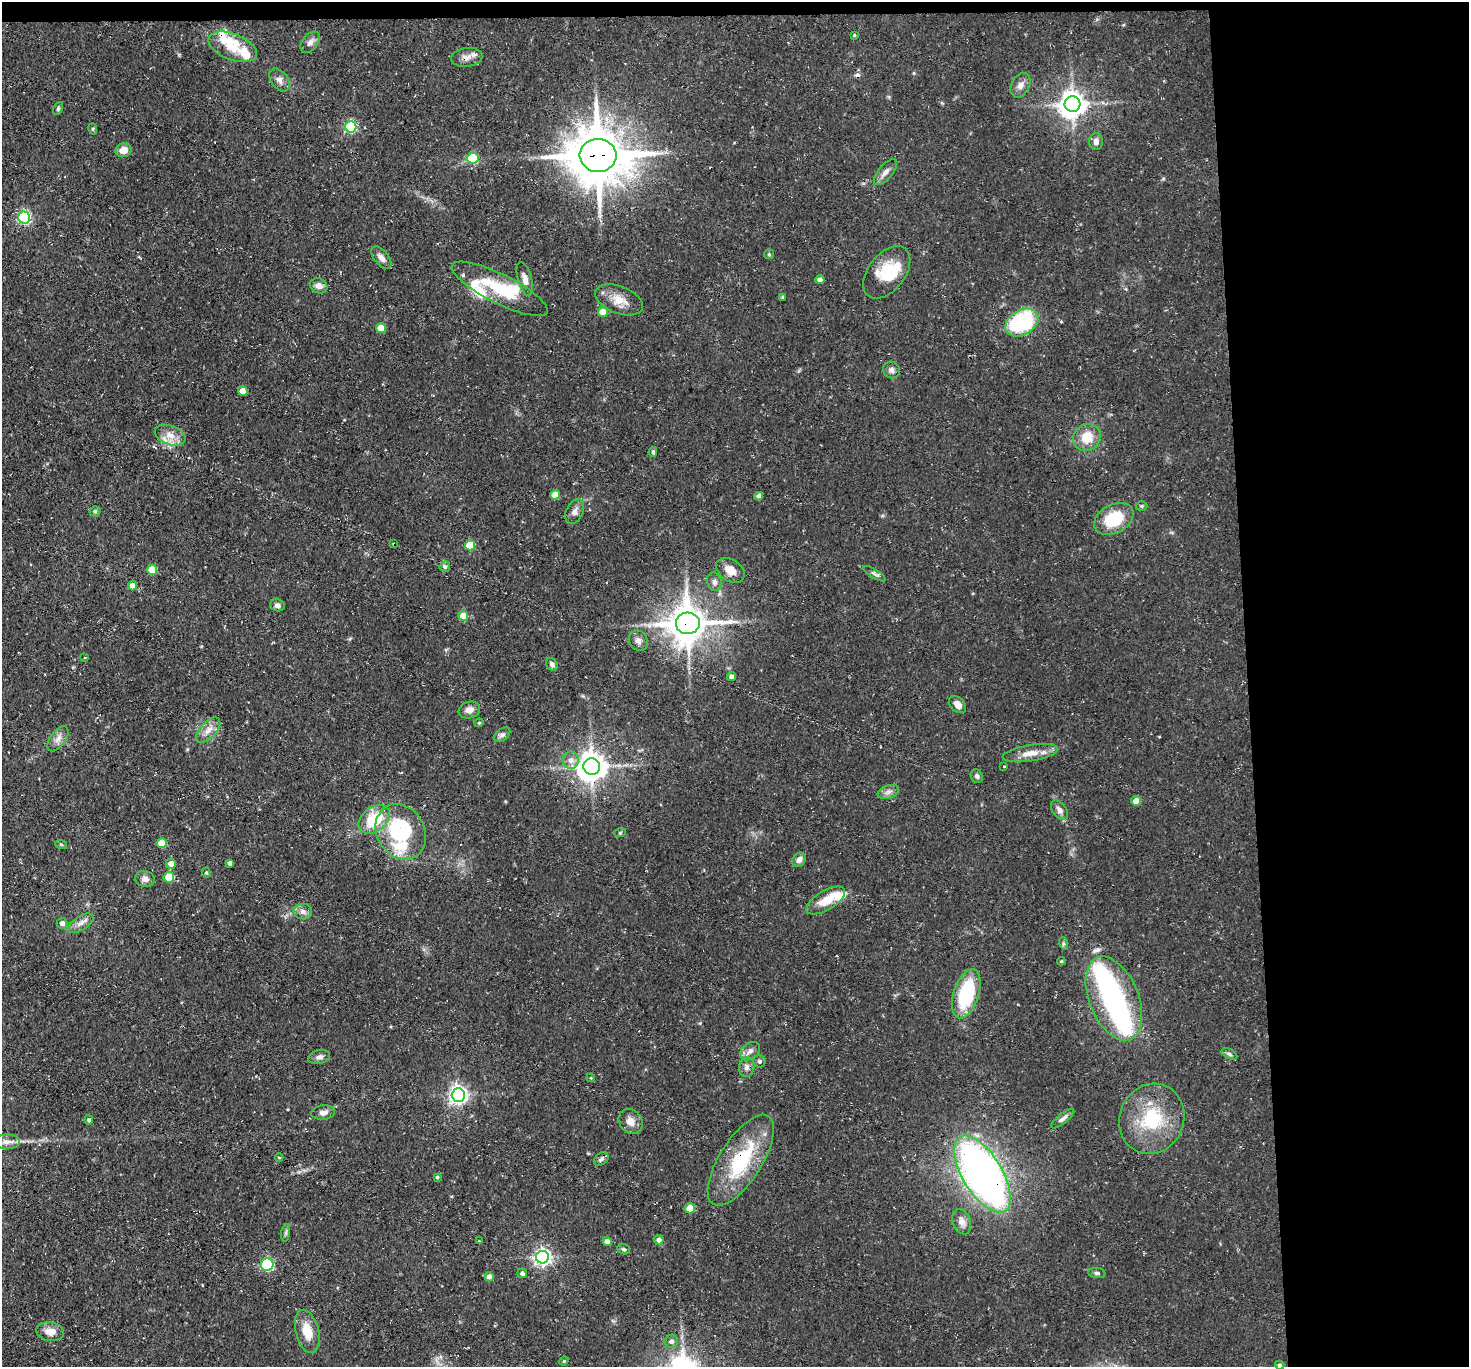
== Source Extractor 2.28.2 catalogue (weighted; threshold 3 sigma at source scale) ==
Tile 3 of 3 x 3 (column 3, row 1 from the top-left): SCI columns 2934-4400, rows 2887-4251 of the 4401 x 4372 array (HDU 1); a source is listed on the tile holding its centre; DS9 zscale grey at full resolution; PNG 1471 x 1369 px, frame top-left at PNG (2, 2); each listed source drawn as its Kron ellipse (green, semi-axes under 4 px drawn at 4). Shown black and unused: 16% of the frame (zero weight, under 3 of 4 exposures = <1% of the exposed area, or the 3 px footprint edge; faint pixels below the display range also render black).
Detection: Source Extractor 2.28.2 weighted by HDU 2 'WHT'; one run over the whole footprint, this tile lists its part. Background 0.0734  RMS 0.0054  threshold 0.0241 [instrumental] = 3 sigma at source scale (4.5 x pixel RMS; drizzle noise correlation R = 1.50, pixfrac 1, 0.05/0.05 arcsec/px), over >= 5 px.
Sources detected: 135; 3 inside a brighter object's white glare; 1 cosmic-ray / hot-pixel residue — neither listed nor drawn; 9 inside a brighter listed object's ellipse — not listed separately; the other 122 listed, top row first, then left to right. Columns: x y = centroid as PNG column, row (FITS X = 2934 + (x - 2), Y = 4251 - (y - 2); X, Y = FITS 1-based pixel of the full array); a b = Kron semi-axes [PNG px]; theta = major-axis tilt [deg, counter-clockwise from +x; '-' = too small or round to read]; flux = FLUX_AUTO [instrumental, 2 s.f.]
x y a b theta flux
854 35 4 3 - 0.65
310 42 12 7 51 2.5
233 47 25 13 -22 11
467 57 16 9 7 3.9
279 80 13 8 -55 3
1020 85 13 9 62 3.5
1072 104 8 8 - 650
58 108 7 4 64 0.88
351 127 6 5 - 58
93 129 6 3 -73 0.64
1096 142 8 7 - 2.7
123 150 8 7 - 4.9
598 155 18 16 -5 2900
473 158 5 5 - 40
885 172 16 7 49 3.2
24 217 6 6 - 89
769 254 5 5 - 0.7
381 258 13 7 -50 3.3
887 272 30 18 52 20
525 279 17 7 -75 3.8
820 280 4 4 - 2.5
319 286 9 7 -26 3.5
500 289 53 14 -26 28
783 297 4 4 - 0.67
619 300 25 13 -21 8.6
603 312 5 5 - 9.2
1022 322 18 12 31 57
381 328 5 5 - 10
891 370 8 8 - 2.3
243 391 5 5 - 9
170 435 16 9 -19 6.3
1087 437 14 13 - 11
653 452 5 4 - 0.75
555 495 5 4 - 8.2
759 496 4 4 - 2.4
1142 506 6 5 - 0.76
95 511 5 5 - 0.79
574 512 13 8 64 2.8
1114 519 21 14 28 22
394 544 4 2 - 0.48
470 545 5 5 - 18
445 567 6 5 - 0.97
152 570 5 5 - 18
730 570 15 10 -35 6.2
875 574 13 4 -32 1.4
714 582 9 7 -74 2.1
132 586 5 4 - 4.7
277 605 7 6 - 1.8
463 616 5 4 - 10
688 623 12 11 - 1400
638 641 11 9 -53 2.8
84 658 3 2 - 0.42
552 664 7 5 -54 1.7
731 676 4 4 - 2.2
958 705 10 6 -45 4.3
469 710 11 8 18 3.5
479 723 4 4 - 0.68
208 730 15 8 47 4.7
502 735 9 6 40 1.9
58 739 14 7 54 3.4
1030 753 28 8 9 7.2
571 760 8 8 - 3.6
1004 766 3 2 - 0.65
592 767 8 8 - 810
977 776 7 5 -62 1.3
888 792 11 6 20 2.4
1136 801 5 4 - 7.3
1060 810 11 6 -52 2.7
374 819 17 12 36 21
401 832 29 23 -60 47
620 833 6 3 19 0.65
161 843 5 5 - 11
61 844 6 3 -19 0.65
799 860 8 6 46 2.7
230 863 4 4 - 1.8
171 864 5 5 - 5.1
206 873 5 4 - 0.78
169 877 5 5 - 21
145 879 10 8 -15 2.6
826 900 21 10 31 11
303 912 9 8 - 2.8
62 923 5 5 - 2.3
81 923 14 7 32 3.2
1063 943 6 4 -72 0.85
1061 961 4 4 - 0.7
966 994 25 12 72 41
1114 998 44 24 -68 91
750 1051 11 8 38 2.9
1229 1054 8 4 -25 1.2
319 1057 11 7 14 2.4
760 1061 6 6 - 1.3
747 1067 10 7 78 2.4
591 1078 4 3 - 0.43
458 1095 6 6 - 240
323 1113 12 7 8 2.9
1063 1118 14 5 39 2.1
1152 1119 36 32 66 35
89 1120 4 4 - 1
631 1121 13 11 -51 4.8
7 1142 13 7 1 3.2
279 1158 4 3 - 0.49
601 1159 8 5 42 1.5
741 1160 52 21 58 44
983 1174 43 19 -59 310
437 1177 3 3 - 0.84
690 1208 5 5 - 8.9
962 1222 13 9 -68 3.7
286 1233 9 4 81 1.1
659 1240 5 4 - 3.3
479 1241 3 3 - 0.42
607 1241 5 4 - 2.4
624 1249 6 5 - 0.94
542 1257 6 6 - 200
267 1265 6 6 - 57
522 1273 5 4 - 1.5
1097 1273 8 5 -7 1.2
489 1277 4 4 - 4.6
307 1331 22 11 -76 11
50 1332 14 9 -7 5.3
671 1341 7 6 - 2
564 1361 4 4 - 0.67
1280 1365 5 4 - 1
Overlapping masked pixels (flux is a lower limit): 7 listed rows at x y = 467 57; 598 155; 394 544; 688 623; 592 767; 741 1160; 983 1174
Isophote crosses this tile's border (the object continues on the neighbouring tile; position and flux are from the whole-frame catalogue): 1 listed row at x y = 1280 1365